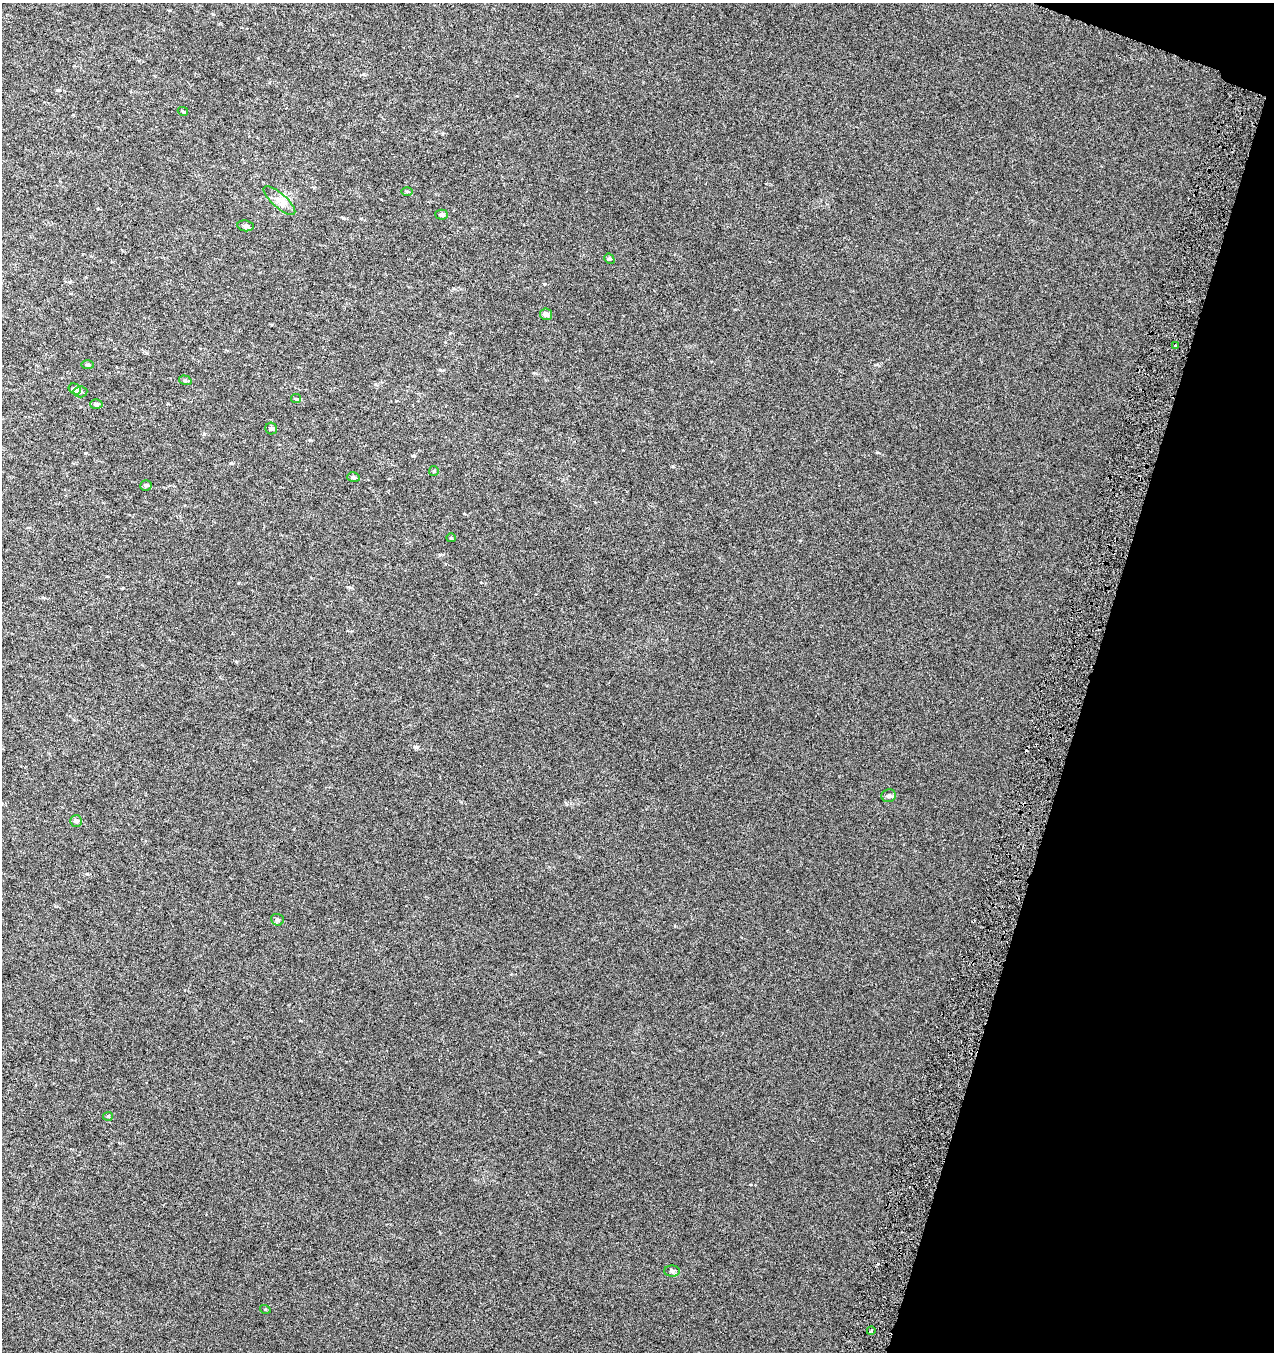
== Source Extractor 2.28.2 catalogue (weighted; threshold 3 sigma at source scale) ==
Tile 8 of 4 x 4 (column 4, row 2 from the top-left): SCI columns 4098-5369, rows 2700-4049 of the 5589 x 5408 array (HDU 1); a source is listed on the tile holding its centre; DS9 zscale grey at full resolution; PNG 1276 x 1354 px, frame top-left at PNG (2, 3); each listed source drawn as its Kron ellipse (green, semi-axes under 4 px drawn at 4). Shown black and unused: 15% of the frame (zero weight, under 3 of 6 exposures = <1% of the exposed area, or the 3 px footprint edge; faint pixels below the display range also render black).
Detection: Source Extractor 2.28.2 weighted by HDU 2 'WHT'; one run over the whole footprint, this tile lists its part. Background 7.40e-04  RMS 0.0025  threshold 0.0104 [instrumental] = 3 sigma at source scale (4.09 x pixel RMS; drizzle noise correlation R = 1.36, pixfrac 0.8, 0.0396/0.0396 arcsec/px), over >= 5 px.
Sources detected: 28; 2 cosmic-ray / hot-pixel residue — neither listed nor drawn; the other 26 listed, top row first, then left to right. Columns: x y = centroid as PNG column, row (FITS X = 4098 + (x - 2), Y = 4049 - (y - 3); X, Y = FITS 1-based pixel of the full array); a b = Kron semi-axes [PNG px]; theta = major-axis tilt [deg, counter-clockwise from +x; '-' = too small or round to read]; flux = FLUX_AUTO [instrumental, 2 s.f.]
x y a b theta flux
183 111 5 4 - 0.26
407 191 5 3 - 0.24
279 200 20 7 -42 1.9
441 215 6 5 - 0.82
246 226 8 5 -8 0.7
609 259 5 4 - 0.34
546 314 6 5 - 0.97
1176 346 3 3 - 0.48
88 365 6 3 0 0.27
185 380 6 4 -16 0.41
75 389 6 5 - 0.7
80 392 7 5 5 0.49
296 399 5 4 - 0.25
96 404 6 5 - 0.5
271 429 6 6 - 0.52
434 471 5 5 - 0.31
353 477 6 4 -17 0.43
146 485 6 5 - 0.53
451 538 5 4 - 0.27
889 796 7 6 - 0.64
76 821 6 5 - 0.78
277 920 6 5 - 0.44
108 1116 5 4 - 0.28
672 1271 8 5 -1 0.5
265 1309 5 3 - 0.22
871 1331 4 3 - 0.29
Unlisted compact peaks at least as high as the median listed source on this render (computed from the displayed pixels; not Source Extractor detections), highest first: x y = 416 747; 877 452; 673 466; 231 463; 343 218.